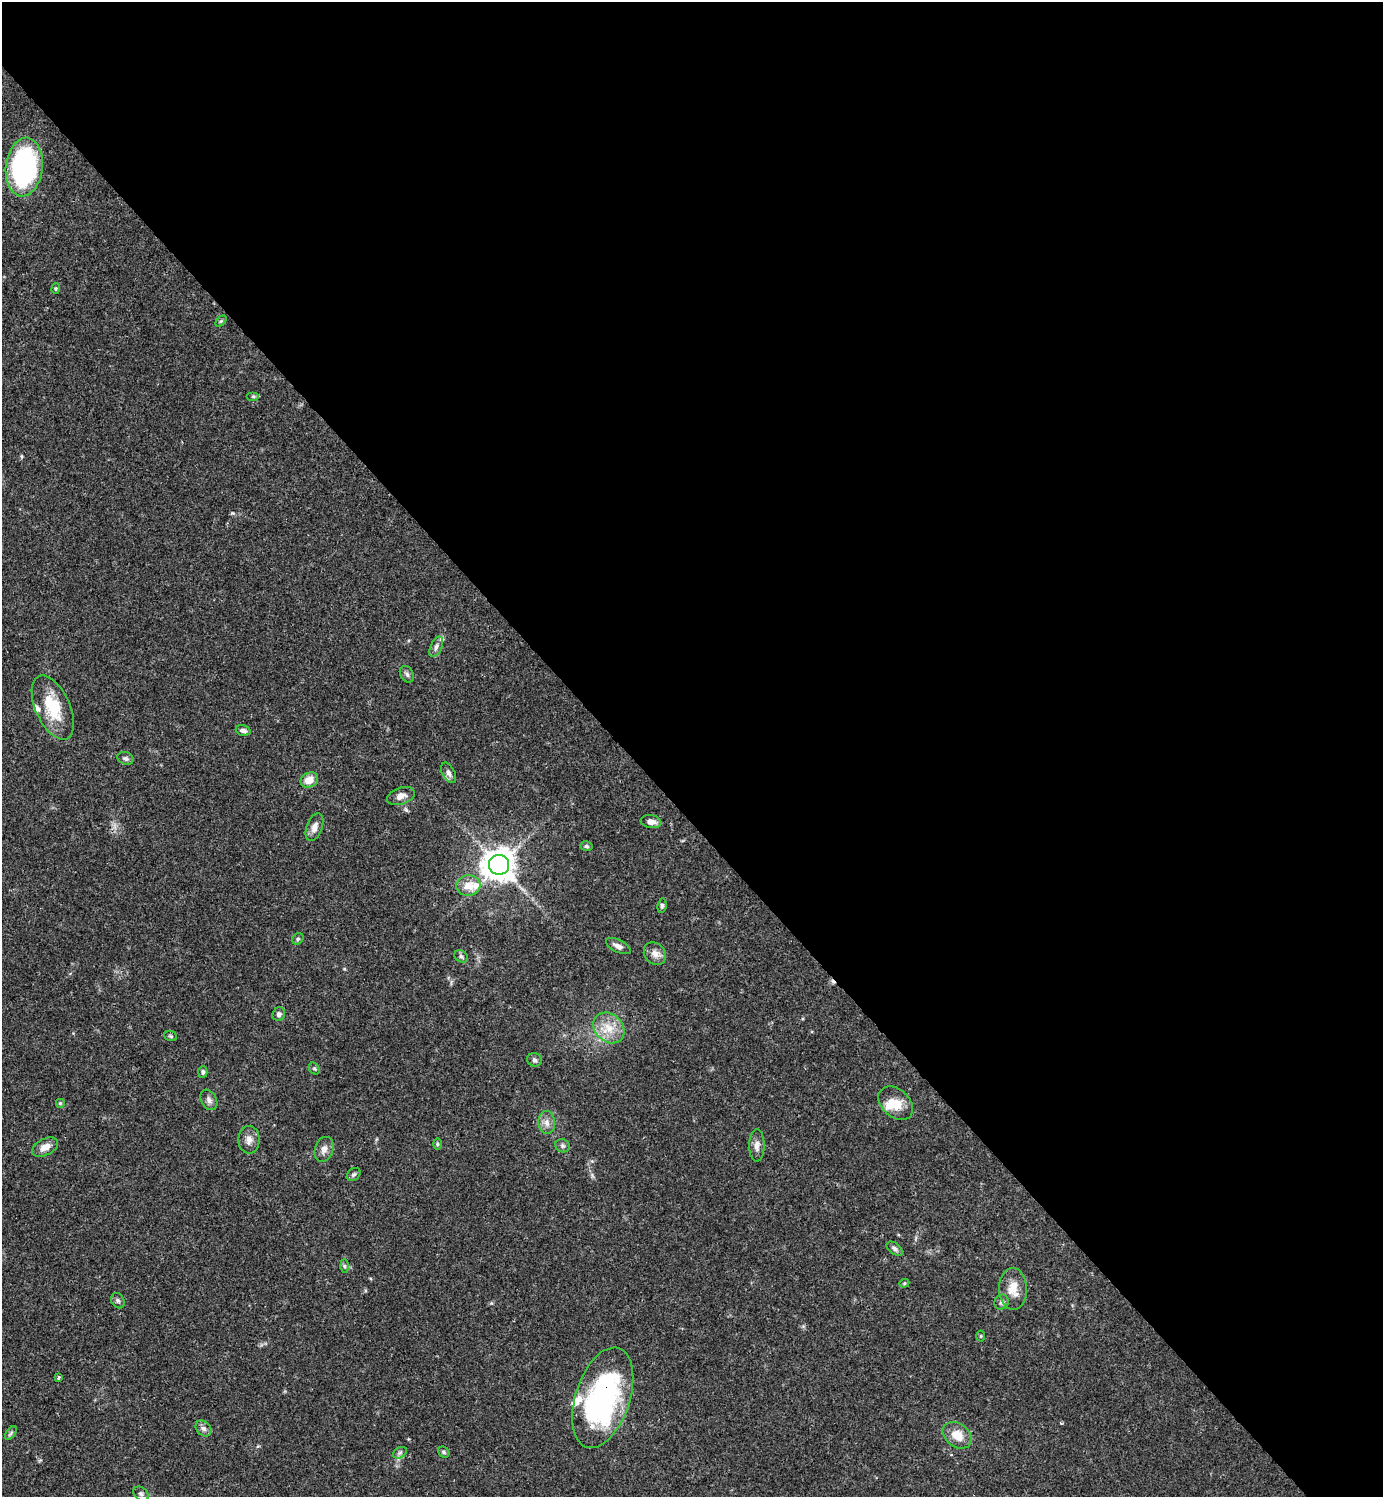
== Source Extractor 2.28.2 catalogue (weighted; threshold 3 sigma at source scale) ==
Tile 8 of 4 x 4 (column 4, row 2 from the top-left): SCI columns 4442-5822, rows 2989-4483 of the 5980 x 5981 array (HDU 1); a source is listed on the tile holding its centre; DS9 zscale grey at full resolution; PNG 1385 x 1499 px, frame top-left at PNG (2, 2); each listed source drawn as its Kron ellipse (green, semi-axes under 4 px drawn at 4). Shown black and unused: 55% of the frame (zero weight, under 3 of 4 exposures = <1% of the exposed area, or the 3 px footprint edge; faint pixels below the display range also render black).
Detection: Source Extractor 2.28.2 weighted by HDU 2 'WHT'; one run over the whole footprint, this tile lists its part. Background 0.0381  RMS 0.0026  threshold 0.0118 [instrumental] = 3 sigma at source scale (4.5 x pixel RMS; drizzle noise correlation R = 1.50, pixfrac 1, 0.05/0.05 arcsec/px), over >= 5 px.
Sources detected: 60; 1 inside a brighter object's white glare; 1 cosmic-ray / hot-pixel residue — neither listed nor drawn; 4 inside a brighter listed object's ellipse — not listed separately; the other 54 listed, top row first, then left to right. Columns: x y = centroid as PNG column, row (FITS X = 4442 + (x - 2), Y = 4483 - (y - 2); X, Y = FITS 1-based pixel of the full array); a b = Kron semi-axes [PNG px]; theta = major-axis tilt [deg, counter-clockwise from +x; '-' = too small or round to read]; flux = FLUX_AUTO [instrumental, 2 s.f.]
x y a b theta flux
24 167 29 18 83 55
56 289 5 4 - 0.34
221 321 6 4 45 0.39
253 396 6 4 0 0.4
436 647 11 6 65 1
407 674 9 6 -56 0.76
53 708 34 17 -65 10
243 730 7 5 -18 0.96
126 758 8 6 -20 0.68
449 773 11 6 -63 1.1
309 780 9 7 23 3
401 796 14 8 19 1.9
651 822 10 6 -9 1.7
314 827 14 8 70 1.8
586 846 6 4 -14 0.46
499 865 10 10 - 420
468 886 12 10 6 3.8
662 906 7 4 83 0.54
298 939 6 5 - 0.43
618 946 13 6 -26 1.4
655 954 12 10 -47 1.9
461 956 7 5 -34 0.65
279 1014 7 6 - 0.86
609 1028 17 13 -43 4.8
171 1036 6 5 - 0.38
535 1060 7 6 - 0.66
314 1068 6 5 - 0.42
203 1072 6 4 86 0.59
209 1100 11 7 -60 1.1
60 1103 5 5 - 0.35
896 1103 20 14 -42 4.4
547 1123 11 8 -89 1.6
249 1140 14 10 -89 1.8
437 1144 6 4 -90 0.34
562 1146 7 6 - 0.68
757 1146 16 7 89 1.6
45 1147 14 8 26 2.3
324 1149 13 9 71 1.6
354 1175 7 5 42 0.57
895 1249 9 5 -37 0.87
344 1266 7 4 -89 0.47
904 1283 5 4 - 0.33
1013 1289 21 14 -88 4.2
118 1301 8 6 -58 0.65
1002 1302 7 7 - 0.82
981 1336 5 3 - 0.27
59 1377 3 3 - 0.43
603 1398 52 27 72 59
203 1428 9 7 -43 1
11 1433 8 4 53 0.52
957 1435 16 12 -37 4.2
444 1452 6 5 - 0.41
400 1453 7 5 31 0.63
141 1494 9 6 -37 0.77
Overlapping masked pixels (flux is a lower limit): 1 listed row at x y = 603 1398